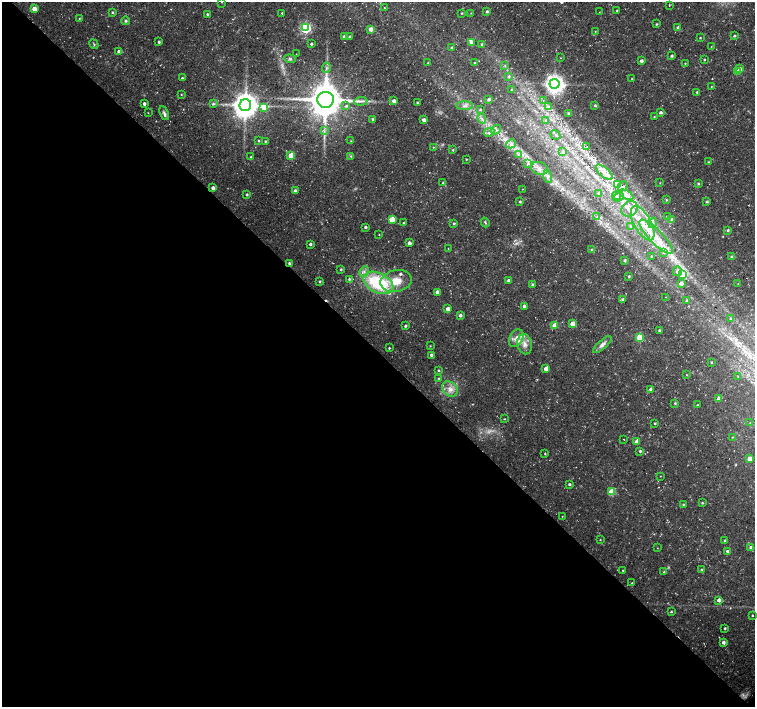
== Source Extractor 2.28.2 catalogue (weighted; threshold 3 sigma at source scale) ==
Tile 14 of 4 x 4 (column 2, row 4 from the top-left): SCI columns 1509-3013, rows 156-1564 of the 6028 x 6017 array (HDU 1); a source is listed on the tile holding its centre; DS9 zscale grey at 2 x 2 block average (1 PNG px = mean of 2 x 2 image px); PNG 757 x 709 px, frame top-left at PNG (2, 2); each listed source drawn as its Kron ellipse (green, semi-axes under 4 px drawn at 4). Shown black and unused: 50% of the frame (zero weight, under 3 of 4 exposures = <1% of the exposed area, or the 3 px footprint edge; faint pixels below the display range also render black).
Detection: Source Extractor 2.28.2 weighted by HDU 2 'WHT'; one run over the whole footprint, this tile lists its part. Background 0.0223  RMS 0.0028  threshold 0.0127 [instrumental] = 3 sigma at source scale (4.5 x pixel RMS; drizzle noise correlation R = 1.50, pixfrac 1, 0.0396/0.0396 arcsec/px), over >= 5 px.
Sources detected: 231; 3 too faint to see at this stretch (2 x 2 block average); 1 cosmic-ray / hot-pixel residue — neither listed nor drawn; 17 inside a brighter listed object's ellipse — not listed separately; the other 210 listed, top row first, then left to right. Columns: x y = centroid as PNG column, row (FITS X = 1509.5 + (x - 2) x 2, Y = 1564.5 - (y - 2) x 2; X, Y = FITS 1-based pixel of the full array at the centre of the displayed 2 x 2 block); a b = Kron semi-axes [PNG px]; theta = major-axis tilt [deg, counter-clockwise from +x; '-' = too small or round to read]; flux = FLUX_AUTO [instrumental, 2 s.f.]
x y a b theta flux
222 2 2 2 - 0.22
669 6 2 2 - 0.91
384 8 3 2 - 0.39
34 9 3 3 - 8.3
487 11 2 2 - 1.3
617 11 2 2 - 0.78
112 12 3 2 - 0.86
599 12 2 2 - 0.24
282 13 2 2 - 0.69
462 13 2 2 - 0.61
471 13 3 2 - 0.29
207 14 2 2 - 1.2
79 18 2 2 - 0.48
125 21 4 3 - 0.99
656 24 3 2 - 0.62
677 27 3 2 - 0.88
305 28 4 4 - 87
371 29 3 3 - 4.7
595 32 2 2 - 0.35
344 36 3 2 - 1.9
734 36 2 2 - 0.86
350 37 2 2 - 1.2
700 38 2 2 - 0.58
159 42 2 2 - 1.2
471 42 3 3 - 4.1
94 44 5 2 - 0.74
311 44 2 2 - 1
482 44 3 2 - 0.81
711 46 2 2 - 0.22
452 48 3 2 - 0.96
119 52 3 3 - 2.1
296 54 2 2 - 0.18
672 56 2 2 - 1.3
560 58 2 2 - 0.26
290 59 6 4 -8 1.3
704 60 2 2 - 0.69
641 61 3 3 - 2.1
428 63 2 2 - 0.25
475 63 2 2 - 0.76
685 63 2 2 - 0.5
505 65 3 3 - 0.67
326 68 5 2 - 1
740 69 3 3 - 1.9
738 72 3 3 - 8.7
508 76 3 3 - 1.1
182 78 2 2 - 0.8
632 78 2 2 - 0.51
555 84 5 5 - 450
711 86 2 2 - 0.31
511 90 3 3 - 0.47
697 92 2 2 - 0.9
181 94 2 2 - 0.43
489 99 3 2 - 1.8
326 100 8 8 - 1800
361 101 6 3 5 2
394 101 3 3 - 3
543 101 3 2 - 0.44
417 102 3 3 - 0.84
144 104 2 2 - 2.1
213 104 4 3 - 1.1
245 105 6 6 - 910
595 105 3 3 - 1.1
346 106 4 3 - 1.2
465 106 8 4 -1 2.4
548 106 4 3 - 1.1
264 107 4 3 - 14
480 110 3 3 - 0.86
148 113 3 2 - 0.28
164 113 7 3 -66 1.8
568 113 3 2 - 0.88
661 113 3 2 - 1.9
654 117 2 2 - 0.4
372 119 3 2 - 0.9
482 119 5 3 - 1.4
424 120 3 3 - 2.7
546 120 3 3 - 1.5
496 130 5 3 - 1.4
324 131 3 2 - 0.8
489 132 5 4 - 1.7
555 135 5 3 - 1.4
258 141 2 2 - 0.5
265 141 2 2 - 0.66
351 141 2 2 - 0.28
511 144 5 3 - 1.6
433 147 3 2 - 0.4
587 147 3 2 - 0.47
453 150 3 3 - 0.76
563 152 4 4 - 1.4
518 154 3 2 - 0.74
291 155 3 3 - 14
351 156 3 3 - 0.58
251 157 2 2 - 0.86
466 159 2 2 - 0.5
708 162 3 3 - 0.65
528 163 4 3 - 1.3
539 168 9 6 -18 4.1
604 172 10 4 -40 4.5
548 176 7 3 -76 1.8
443 183 3 2 - 0.82
660 183 2 2 - 0.37
618 184 4 3 - 1.1
698 184 3 3 - 0.9
623 186 6 3 45 1.1
213 188 2 2 - 2.6
522 189 2 2 - 0.26
295 191 3 3 - 2
599 193 3 2 - 0.58
247 195 2 2 - 1.1
626 195 8 2 -29 1.9
617 196 5 2 - 0.59
619 197 5 2 - 0.95
666 200 3 3 - 0.75
520 202 2 2 - 0.88
707 202 3 3 - 0.88
629 209 9 7 36 5.2
597 217 3 2 - 0.33
667 217 3 3 - 0.84
392 219 3 3 - 8.8
672 220 3 3 - 2.7
485 222 5 3 - 0.89
404 223 3 3 - 1.3
643 223 19 8 -61 15
652 223 5 4 - 1.6
454 224 3 2 - 0.94
365 227 3 2 - 1.4
631 227 4 2 - 0.75
728 230 3 3 - 0.98
379 235 2 2 - 0.32
656 237 23 6 -46 15
409 243 2 2 - 3
310 244 3 2 - 1.5
448 249 2 2 - 0.29
591 250 3 3 - 0.95
663 253 4 2 - 0.77
651 256 2 2 - 0.61
731 256 3 3 - 1
625 260 3 3 - 0.89
289 263 2 2 - 1.2
341 269 3 2 - 0.87
677 271 5 4 - 3.2
364 272 5 4 - 1.8
682 274 4 3 - 20
629 276 2 2 - 0.81
349 279 3 3 - 1
509 280 2 2 - 3.1
320 281 3 3 - 0.81
396 281 15 11 11 12
378 283 16 9 -26 48
681 283 3 3 - 3.7
738 283 3 2 - 0.25
532 284 3 3 - 0.79
437 292 3 2 - 4.3
666 297 2 2 - 0.31
623 299 3 3 - 1.2
687 301 4 3 - 1
524 306 3 2 - 2.1
448 309 3 3 - 4.7
460 315 2 2 - 2.1
730 319 3 3 - 1
572 324 3 3 - 10
555 325 3 3 - 6.4
405 326 2 2 - 1.1
659 330 2 2 - 1.1
640 337 3 3 - 22
516 338 9 6 60 4.5
525 344 10 7 -79 5
602 345 12 4 41 2.9
430 346 2 2 - 0.44
389 348 2 2 - 0.7
431 355 2 2 - 2.5
711 362 2 2 - 0.53
546 369 3 3 - 4.3
438 370 3 2 - 0.82
687 375 2 2 - 0.37
738 376 2 2 - 0.41
439 379 3 2 - 0.52
450 389 9 6 -43 4.7
651 389 3 2 - 2.2
719 399 3 3 - 5.2
675 403 2 2 - 0.78
698 405 2 2 - 0.41
505 419 2 2 - 0.38
655 423 2 2 - 0.71
750 423 3 2 - 0.33
732 437 2 2 - 0.36
623 439 2 2 - 0.28
637 442 3 3 - 6.8
640 451 3 3 - 0.88
545 453 3 2 - 0.53
749 459 3 3 - 7.8
660 476 3 2 - 0.28
569 484 2 2 - 1.3
611 492 3 3 - 20
702 503 3 3 - 0.76
683 505 3 2 - 0.72
562 516 2 2 - 0.32
600 540 2 2 - 0.41
725 541 3 3 - 0.92
751 547 3 3 - 1.3
657 548 2 2 - 0.26
727 551 3 3 - 1.8
623 570 2 2 - 0.36
702 570 3 3 - 1
664 572 3 2 - 0.78
632 583 2 2 - 0.43
719 600 3 3 - 3.5
671 612 3 3 - 0.75
752 616 2 2 - 0.58
725 628 2 2 - 0.84
723 642 3 3 - 2.4
Isophote crosses this tile's border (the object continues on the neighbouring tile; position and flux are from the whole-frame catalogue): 1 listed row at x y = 222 2
Diffuse or blended objects may show on this block-average render without a row.